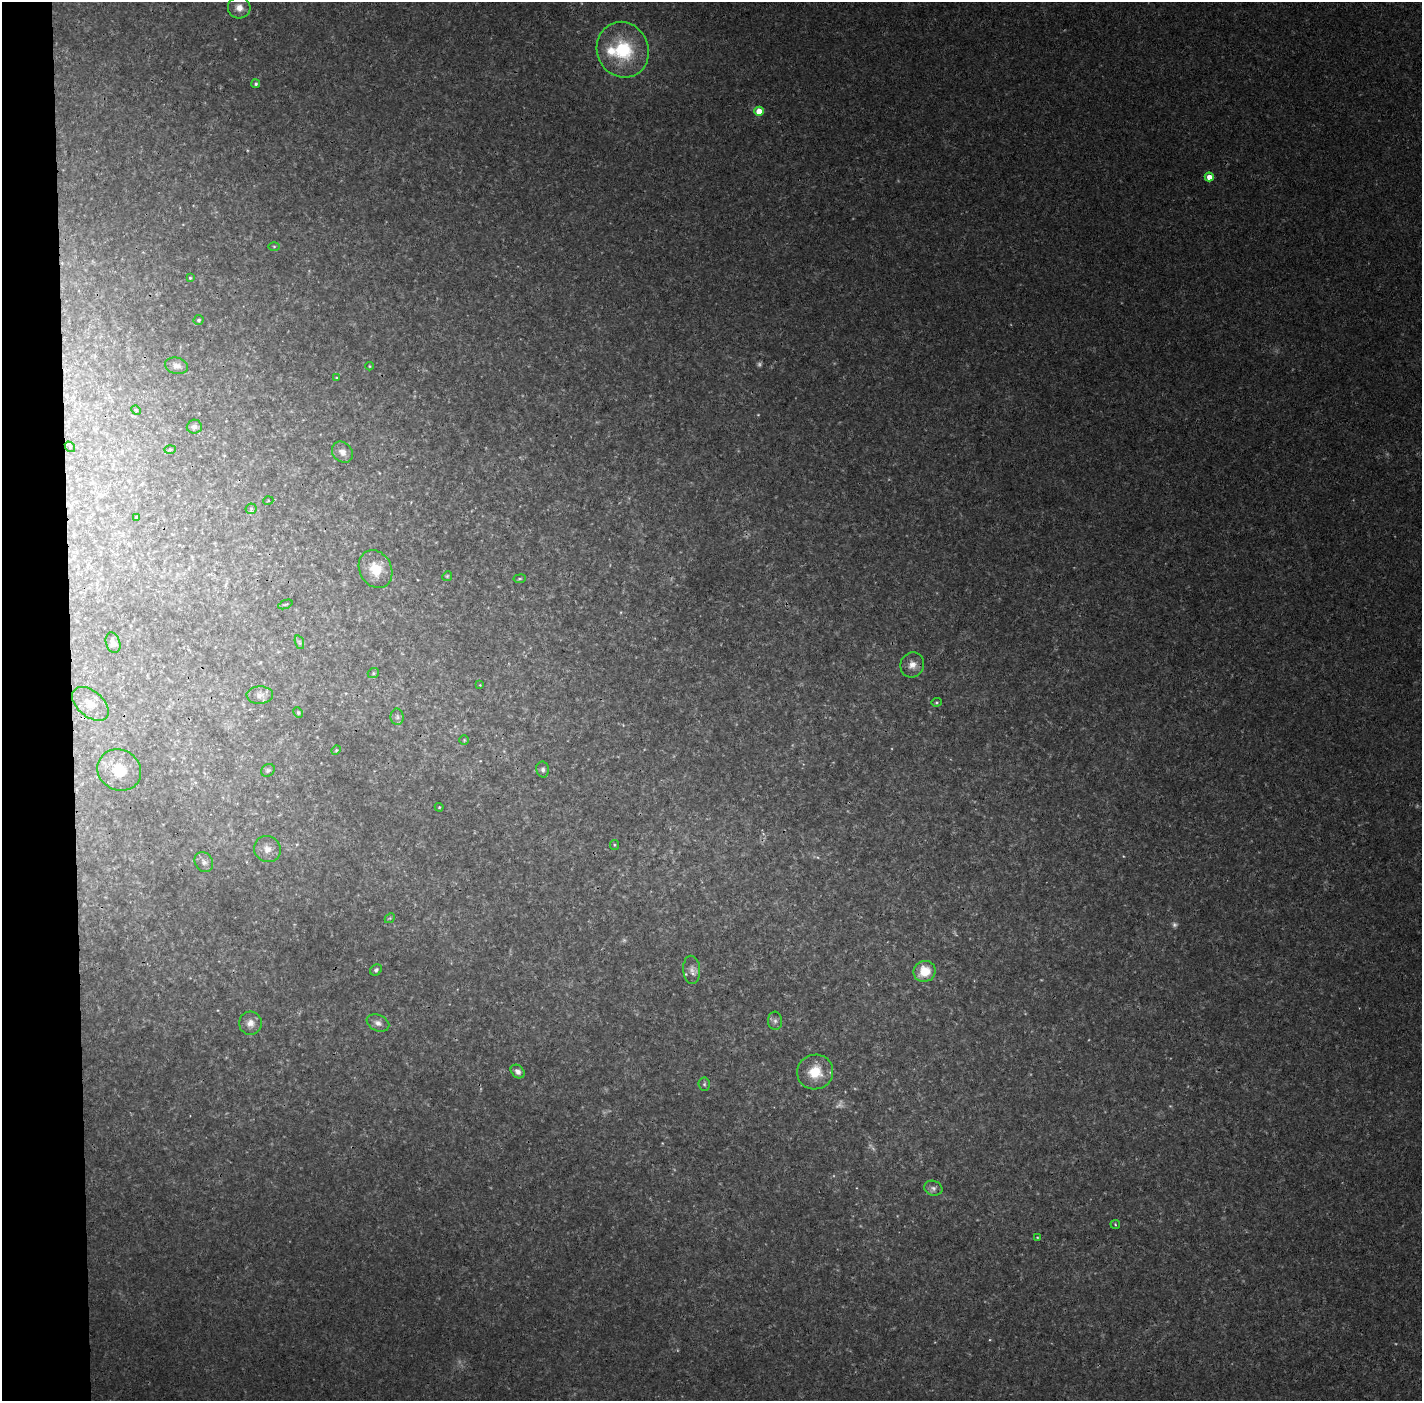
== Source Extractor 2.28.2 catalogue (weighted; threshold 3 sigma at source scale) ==
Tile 4 of 3 x 3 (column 1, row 2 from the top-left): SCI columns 1-1420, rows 1424-2822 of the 4260 x 4242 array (HDU 1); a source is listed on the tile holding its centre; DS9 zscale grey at full resolution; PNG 1424 x 1403 px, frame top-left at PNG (2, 2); each listed source drawn as its Kron ellipse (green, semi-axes under 4 px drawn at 4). Shown black and unused: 5% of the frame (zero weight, under 3 of 4 exposures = <1% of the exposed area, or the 3 px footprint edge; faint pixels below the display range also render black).
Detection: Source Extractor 2.28.2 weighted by HDU 2 'WHT'; one run over the whole footprint, this tile lists its part. Background 0.00128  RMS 0.0023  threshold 0.0101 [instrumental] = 3 sigma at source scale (4.5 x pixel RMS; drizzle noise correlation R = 1.50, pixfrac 1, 0.05/0.05 arcsec/px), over >= 5 px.
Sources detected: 65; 8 too faint to see at this stretch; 1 cosmic-ray / hot-pixel residue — neither listed nor drawn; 1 inside a brighter listed object's ellipse — not listed separately; the other 55 listed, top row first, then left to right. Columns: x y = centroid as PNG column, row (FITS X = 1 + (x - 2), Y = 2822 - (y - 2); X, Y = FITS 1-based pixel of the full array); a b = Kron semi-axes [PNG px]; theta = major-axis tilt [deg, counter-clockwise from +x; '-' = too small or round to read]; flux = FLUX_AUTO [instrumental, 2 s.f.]
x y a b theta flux
239 8 11 10 - 2.2
623 50 28 25 -65 16
256 84 4 4 - 0.44
759 111 5 4 - 4
1209 177 4 4 - 2.5
274 246 5 3 - 0.24
190 278 4 4 - 0.29
199 320 5 5 - 0.48
177 366 12 8 -13 1.1
369 366 4 3 - 0.2
336 378 4 3 - 0.22
136 410 5 4 - 0.25
194 427 7 7 - 0.75
70 447 6 4 -50 0.38
170 449 6 3 2 0.27
342 452 11 9 -45 1.6
268 501 5 3 - 0.18
251 509 5 5 - 0.33
136 517 3 3 - 0.25
376 569 20 16 -62 5.1
447 576 5 4 - 0.28
520 579 6 3 8 0.26
285 604 7 2 21 0.22
299 642 7 4 -71 0.44
113 643 10 7 -72 0.98
912 665 13 11 65 2.1
373 673 6 4 22 0.36
480 685 3 3 - 0.16
260 695 13 8 1 1.5
936 702 5 4 - 0.33
90 704 21 13 -40 3.6
298 713 5 4 - 0.34
397 717 8 6 -89 0.77
464 740 4 4 - 0.28
336 750 5 4 - 0.27
543 769 8 6 -79 0.7
119 770 22 20 -30 6.3
268 770 7 6 - 0.55
439 807 4 4 - 0.24
614 845 5 4 - 0.27
267 849 14 12 -25 2.2
204 862 10 8 -55 1.1
390 918 5 4 - 0.27
376 970 6 5 - 0.54
692 970 14 8 -86 1.5
925 971 11 10 - 5.5
775 1021 9 7 -86 0.81
250 1023 11 11 - 1.9
378 1023 12 8 -23 1.3
518 1072 8 6 -42 1
815 1072 18 17 - 5.9
704 1084 7 5 -85 0.49
933 1188 9 7 -19 0.98
1115 1224 5 4 - 0.28
1037 1237 4 2 - 0.17